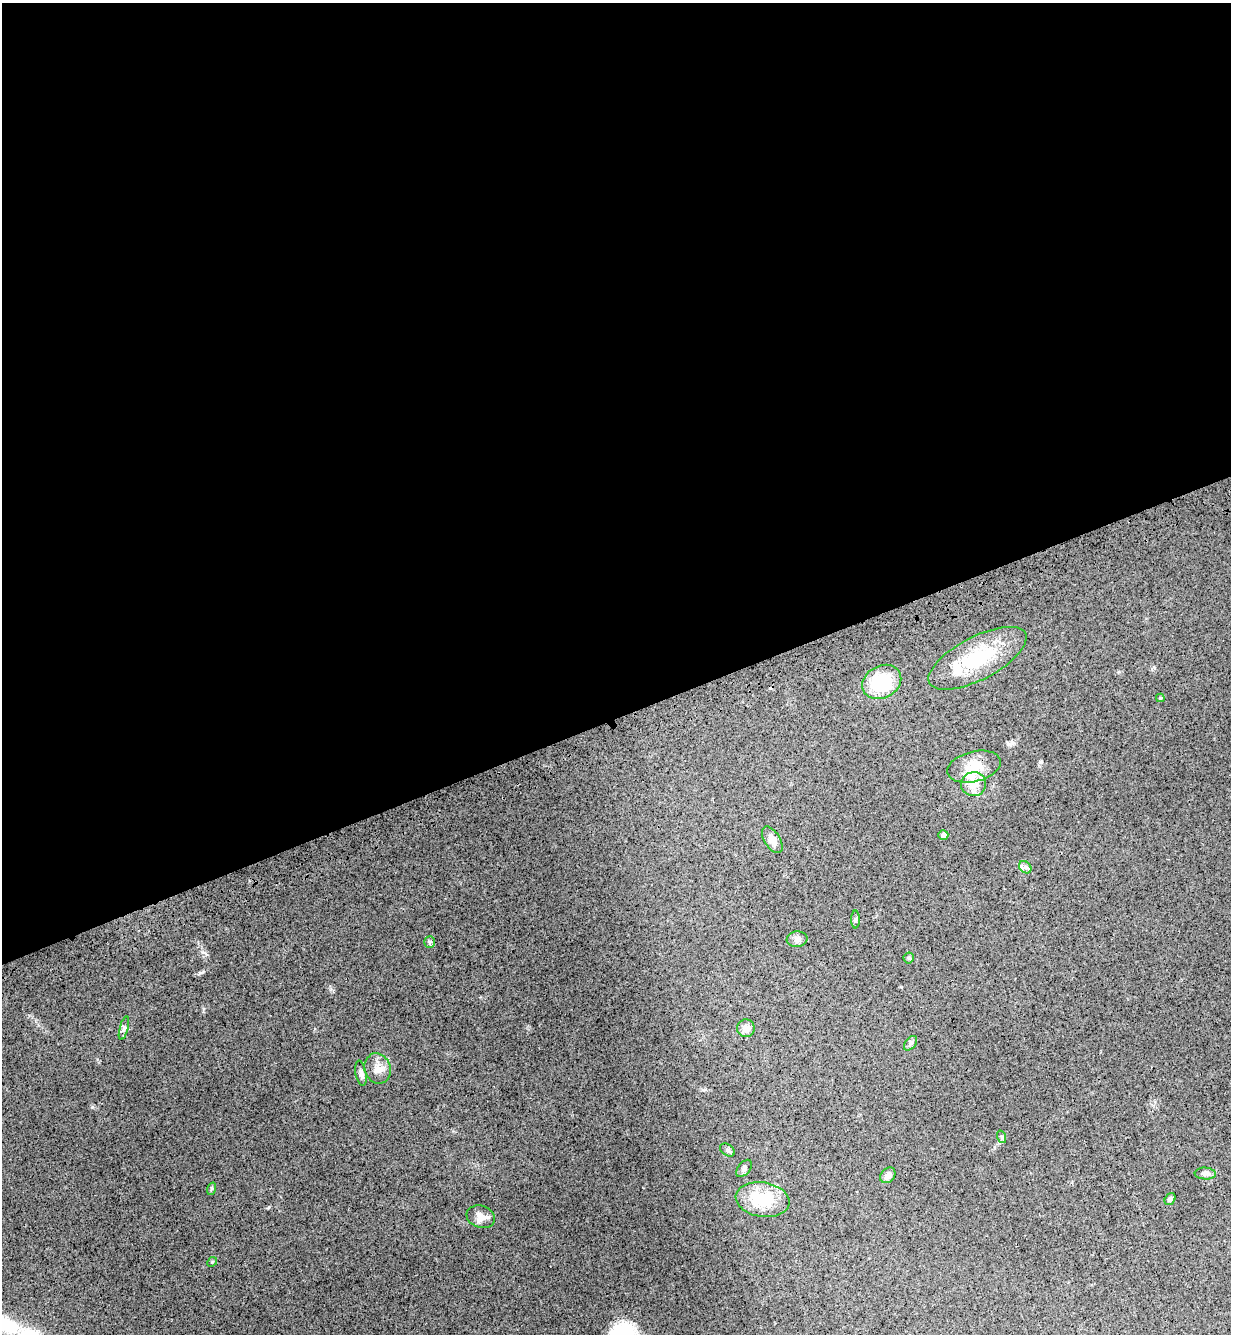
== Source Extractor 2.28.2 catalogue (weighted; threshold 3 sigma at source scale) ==
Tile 2 of 4 x 4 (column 2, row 1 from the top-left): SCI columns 1574-2802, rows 4079-5410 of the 5477 x 5494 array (HDU 1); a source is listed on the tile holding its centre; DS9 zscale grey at full resolution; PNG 1233 x 1336 px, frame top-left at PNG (2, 3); each listed source drawn as its Kron ellipse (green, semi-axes under 4 px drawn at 4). Shown black and unused: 54% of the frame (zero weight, under 3 of 4 exposures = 7% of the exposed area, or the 3 px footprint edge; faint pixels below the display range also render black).
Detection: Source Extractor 2.28.2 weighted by HDU 2 'WHT'; one run over the whole footprint, this tile lists its part. Background 0.0322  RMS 0.0068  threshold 0.0307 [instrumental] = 3 sigma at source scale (4.5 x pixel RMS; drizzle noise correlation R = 1.50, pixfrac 1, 0.05/0.05 arcsec/px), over >= 5 px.
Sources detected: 29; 2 inside a brighter listed object's ellipse — not listed separately; the other 27 listed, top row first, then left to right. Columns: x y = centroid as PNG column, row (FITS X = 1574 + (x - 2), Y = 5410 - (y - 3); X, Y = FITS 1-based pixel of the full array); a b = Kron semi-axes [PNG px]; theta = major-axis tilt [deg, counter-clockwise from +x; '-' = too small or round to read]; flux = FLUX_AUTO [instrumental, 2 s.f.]
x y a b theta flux
977 658 54 21 28 37
882 682 20 16 29 33
1160 698 4 3 - 0.99
974 767 27 15 14 13
974 784 12 12 - 9.2
943 835 5 5 - 2.1
772 840 15 8 -58 4.7
1025 867 7 5 -44 1.8
856 919 9 4 90 1.1
797 939 10 8 6 2.4
430 942 6 5 - 1.2
909 958 5 5 - 0.92
124 1028 12 4 75 1.7
746 1028 9 9 - 4.5
911 1043 8 5 52 1.5
378 1068 15 13 -71 6.1
361 1073 13 5 -79 2.2
1002 1137 6 4 -71 0.87
727 1150 8 5 -37 1.4
744 1168 10 6 51 1.8
1205 1174 11 6 -4 2.7
888 1175 9 6 48 2.5
211 1189 6 4 72 0.87
1170 1199 6 5 - 1.4
763 1200 27 17 -9 27
481 1217 14 11 -19 5.3
212 1262 5 4 - 0.82
Unlisted compact peaks at least as high as the median listed source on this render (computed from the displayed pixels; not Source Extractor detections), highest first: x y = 92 1107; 202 952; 703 1090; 1041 762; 1154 667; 331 989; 203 1009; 1012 743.